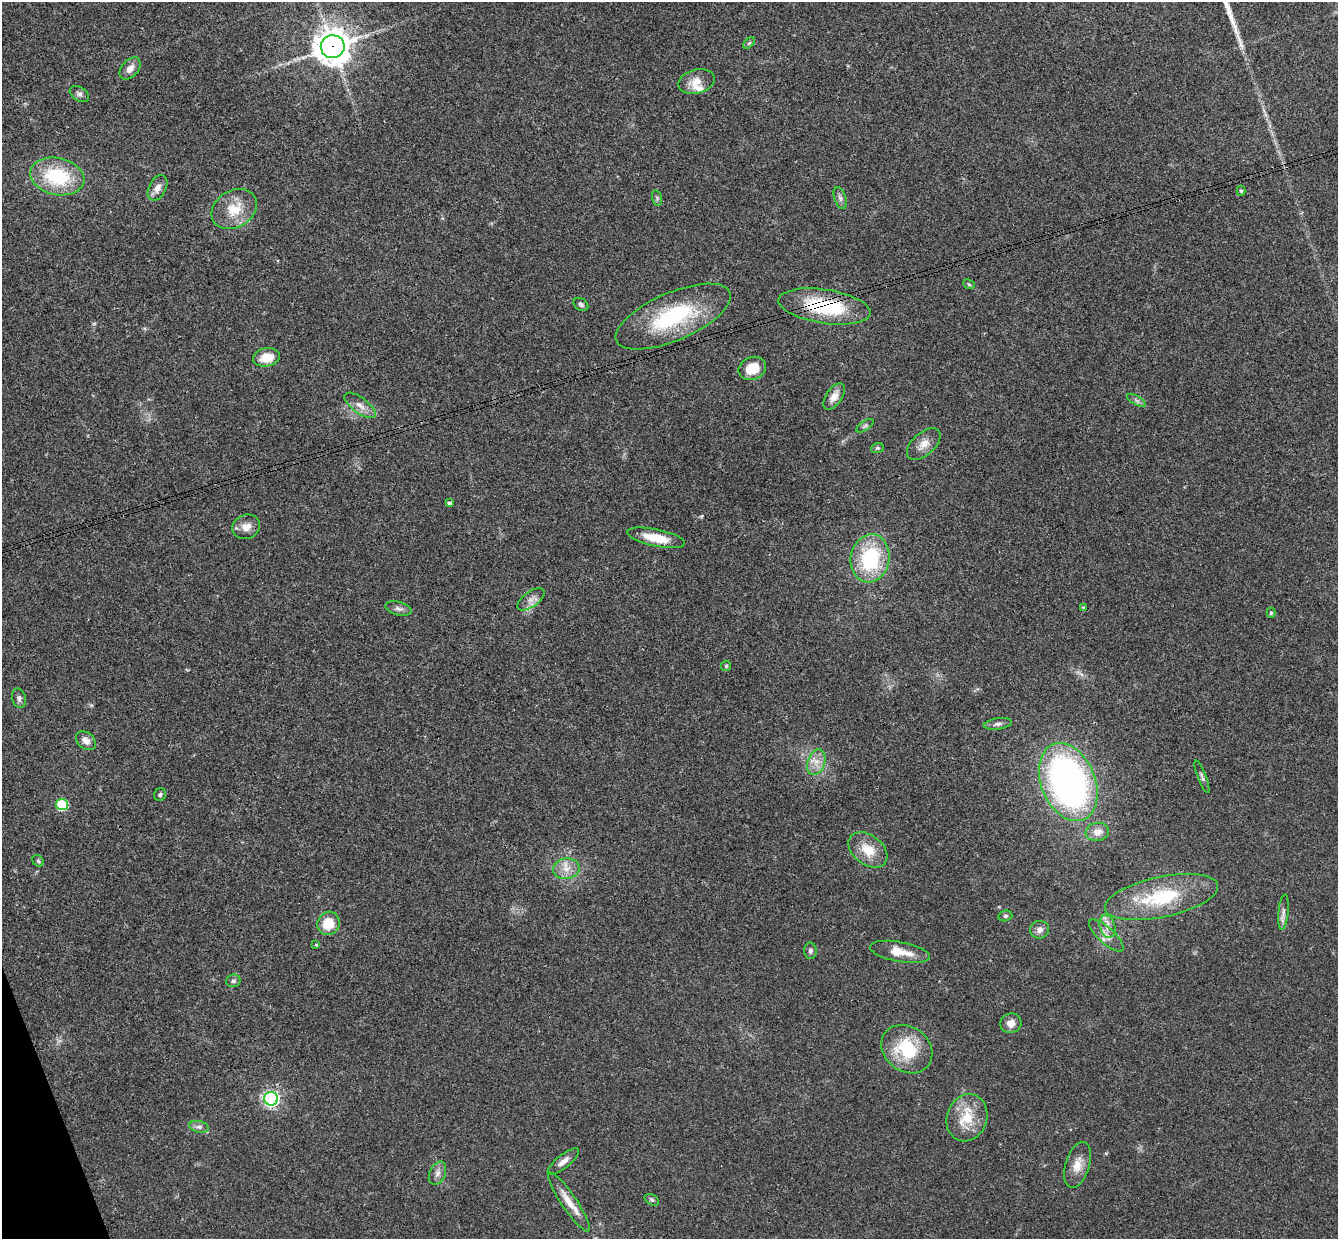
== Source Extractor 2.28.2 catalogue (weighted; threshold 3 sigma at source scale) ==
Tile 7 of 4 x 4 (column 3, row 2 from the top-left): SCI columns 2731-4066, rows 2645-3881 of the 5460 x 5411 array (HDU 1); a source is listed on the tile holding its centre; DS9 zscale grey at full resolution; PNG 1340 x 1241 px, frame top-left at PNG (2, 2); each listed source drawn as its Kron ellipse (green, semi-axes under 4 px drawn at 4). Shown black and unused: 1% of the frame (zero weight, under 3 of 4 exposures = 6% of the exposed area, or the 3 px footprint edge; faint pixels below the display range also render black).
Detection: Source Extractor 2.28.2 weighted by HDU 2 'WHT'; one run over the whole footprint, this tile lists its part. Background 0.063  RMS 0.0051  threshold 0.023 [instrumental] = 3 sigma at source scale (4.5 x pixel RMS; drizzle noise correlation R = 1.50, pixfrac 1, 0.05/0.05 arcsec/px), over >= 5 px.
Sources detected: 68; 1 too faint to see at this stretch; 1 long thin detection or spike segment (spike, bleed or trail) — neither listed nor drawn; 1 inside a brighter listed object's ellipse — not listed separately; the other 65 listed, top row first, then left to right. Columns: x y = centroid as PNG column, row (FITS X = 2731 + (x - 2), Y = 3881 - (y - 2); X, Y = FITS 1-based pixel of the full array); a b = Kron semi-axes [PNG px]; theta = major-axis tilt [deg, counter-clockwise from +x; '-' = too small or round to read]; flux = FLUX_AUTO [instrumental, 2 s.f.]
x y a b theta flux
749 43 7 4 44 0.83
333 47 12 11 - 940
130 68 13 8 48 3.7
696 81 18 12 14 6.4
79 94 10 6 -34 1.7
57 176 27 18 -12 34
158 188 14 8 63 3.7
1241 191 5 4 - 0.81
657 198 8 5 -76 0.98
840 198 11 5 -72 1.8
234 209 24 18 31 13
969 284 6 4 -24 0.74
581 304 8 6 -35 1.3
824 306 47 17 -9 39
673 317 62 24 23 49
266 357 13 9 11 9.1
752 368 14 11 23 10
834 396 15 8 55 4.1
1136 400 10 4 -30 1.3
360 405 18 8 -37 4.3
865 426 10 4 34 1.1
924 444 20 11 42 5.2
877 448 6 5 - 0.81
449 503 4 4 - 1.4
246 527 14 12 25 5
656 538 29 8 -12 11
870 558 24 19 79 40
531 599 16 7 36 3.6
1083 607 4 3 - 0.61
398 609 13 6 -14 2.1
1271 613 5 4 - 0.68
726 666 5 5 - 0.81
19 698 10 6 -74 1.7
998 724 14 5 7 1.9
86 741 11 8 -40 3.3
816 762 13 8 71 4.9
1202 777 17 4 -68 1.5
1068 782 40 27 -68 190
160 795 6 6 - 1.2
62 804 6 5 - 38
1097 832 12 9 9 4.7
868 850 22 14 -38 11
38 861 6 5 - 0.85
566 869 13 10 8 5.5
1161 897 58 20 12 36
1283 912 17 5 84 2.6
1005 916 7 5 14 0.97
328 923 12 11 - 12
1107 926 12 7 -73 3.4
1040 930 9 9 - 3
1106 935 22 8 -42 4.7
316 945 4 3 - 0.56
810 951 8 6 -86 1.4
900 952 30 10 -10 9.1
233 981 7 6 - 1.3
1011 1023 11 9 15 4.2
907 1049 27 22 -37 28
271 1099 7 6 - 150
967 1118 24 20 71 14
199 1127 10 5 -13 1.9
563 1162 19 6 39 3.6
1077 1165 24 12 73 7.3
437 1173 12 8 66 2.8
652 1200 8 5 -30 1.1
569 1202 35 7 -56 7.9
Overlapping masked pixels (flux is a lower limit): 2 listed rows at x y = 333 47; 824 306